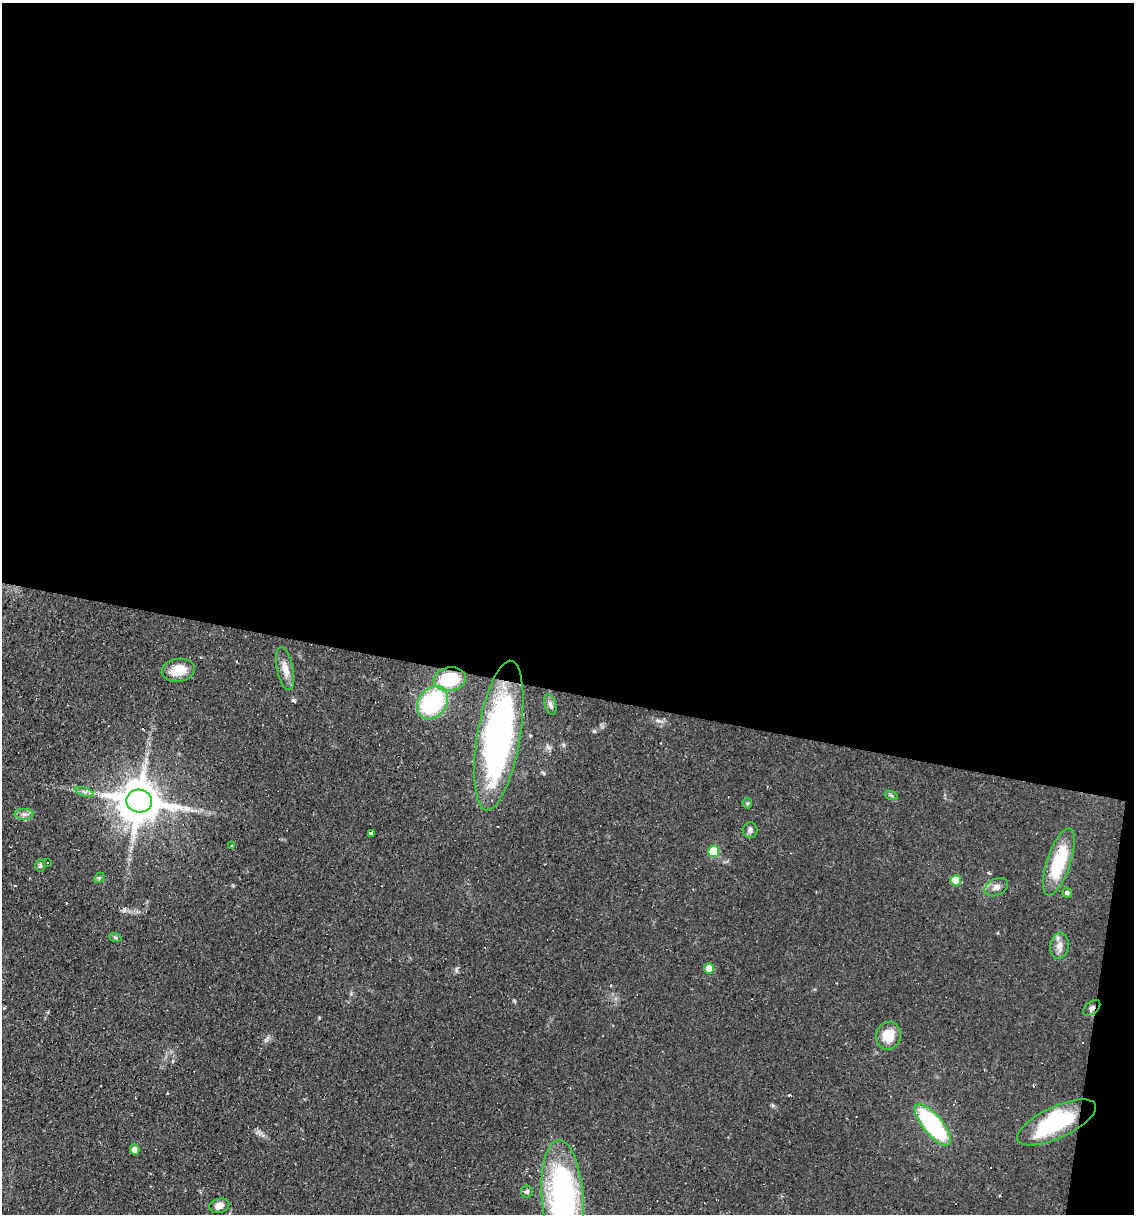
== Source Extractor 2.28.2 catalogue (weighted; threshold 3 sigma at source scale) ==
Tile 4 of 4 x 4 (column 4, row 1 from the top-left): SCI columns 3628-4759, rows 3637-4848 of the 4874 x 4848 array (HDU 1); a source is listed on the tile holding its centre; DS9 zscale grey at full resolution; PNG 1136 x 1216 px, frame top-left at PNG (2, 3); each listed source drawn as its Kron ellipse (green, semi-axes under 4 px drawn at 4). Shown black and unused: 58% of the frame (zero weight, under 2 of 3 exposures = <1% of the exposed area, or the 3 px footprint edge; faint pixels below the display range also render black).
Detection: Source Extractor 2.28.2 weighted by HDU 2 'WHT'; one run over the whole footprint, this tile lists its part. Background 0.0644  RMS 0.0052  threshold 0.0234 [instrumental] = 3 sigma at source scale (4.5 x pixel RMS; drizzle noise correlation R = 1.50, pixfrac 1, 0.05/0.05 arcsec/px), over >= 5 px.
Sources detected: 39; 6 cosmic-ray / hot-pixel residue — neither listed nor drawn; the other 33 listed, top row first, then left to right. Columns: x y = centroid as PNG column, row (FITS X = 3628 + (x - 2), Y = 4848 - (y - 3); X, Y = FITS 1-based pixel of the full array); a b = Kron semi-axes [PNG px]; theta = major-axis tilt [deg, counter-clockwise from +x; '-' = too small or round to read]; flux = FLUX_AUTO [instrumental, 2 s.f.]
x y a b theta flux
285 669 22 8 -78 5.5
178 670 17 11 9 11
450 679 16 12 9 26
432 703 18 14 52 54
550 705 10 5 -73 1.6
499 736 76 21 80 150
84 792 10 4 -18 1.6
891 795 7 4 -19 0.78
139 801 13 11 -11 2100
747 803 5 5 - 0.73
24 814 9 5 0 2
750 830 7 7 - 1.8
371 833 3 3 - 9.6
231 846 3 2 - 0.86
714 851 5 5 - 26
48 862 3 3 - 2.6
1059 862 35 12 71 30
40 866 6 5 - 0.89
99 878 6 4 44 0.68
956 880 5 5 - 11
996 887 12 8 27 3.1
1067 893 5 5 - 1.6
115 937 6 4 -19 0.71
1059 946 13 9 81 4.1
709 968 5 5 - 6.2
1092 1008 10 6 42 1.9
888 1036 14 12 78 11
1057 1122 43 15 25 45
933 1125 25 9 -50 62
135 1150 5 4 - 2.7
527 1192 6 5 - 1.3
563 1198 58 21 -85 130
219 1206 10 7 15 4
Overlapping masked pixels (flux is a lower limit): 2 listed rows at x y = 499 736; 1092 1008
Isophote crosses this tile's border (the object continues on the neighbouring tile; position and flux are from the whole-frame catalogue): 1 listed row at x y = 563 1198
Unlisted compact peaks at least as high as the median listed source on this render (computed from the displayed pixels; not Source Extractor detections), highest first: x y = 594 731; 293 700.